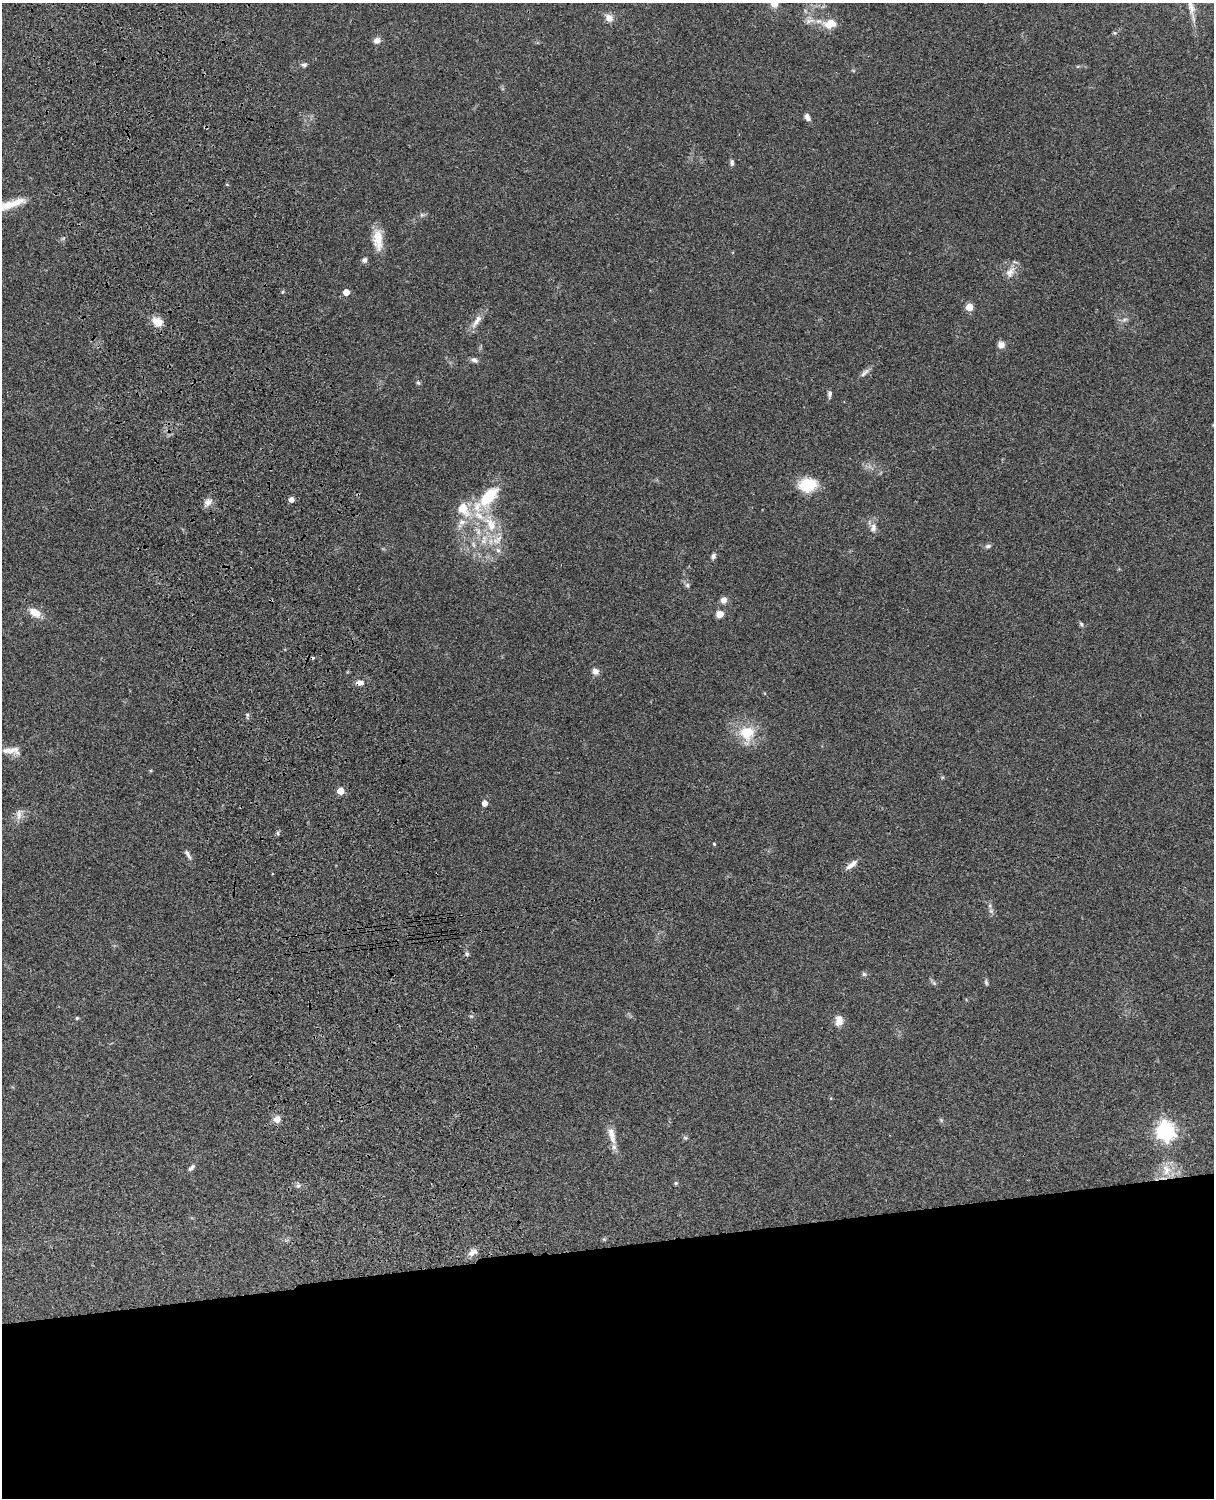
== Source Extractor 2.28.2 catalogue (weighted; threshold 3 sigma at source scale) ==
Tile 11 of 4 x 3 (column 3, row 3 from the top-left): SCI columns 2545-3756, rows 277-1772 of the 5087 x 4926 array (HDU 1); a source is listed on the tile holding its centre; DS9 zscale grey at full resolution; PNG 1216 x 1500 px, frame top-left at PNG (2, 3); no overlay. Shown black and unused: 17% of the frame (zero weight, under 3 of 4 exposures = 6% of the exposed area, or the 3 px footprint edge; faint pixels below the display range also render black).
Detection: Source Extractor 2.28.2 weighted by HDU 2 'WHT'; one run over the whole footprint, this tile lists its part. Background 0.099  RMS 0.0063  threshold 0.0285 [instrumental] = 3 sigma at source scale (4.5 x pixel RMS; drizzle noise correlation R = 1.50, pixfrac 1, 0.05/0.05 arcsec/px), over >= 5 px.
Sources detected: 71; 1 cosmic-ray / hot-pixel residue — not listed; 4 inside a brighter listed object's ellipse — not listed separately; the other 66 listed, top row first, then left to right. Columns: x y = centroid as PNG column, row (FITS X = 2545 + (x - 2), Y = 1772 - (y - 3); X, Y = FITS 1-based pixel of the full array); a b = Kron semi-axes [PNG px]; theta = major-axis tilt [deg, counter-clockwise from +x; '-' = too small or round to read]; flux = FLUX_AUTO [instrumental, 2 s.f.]
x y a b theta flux
609 18 12 9 -39 4
832 23 15 12 -15 7.2
1115 33 5 4 - 0.79
377 40 10 8 27 2.7
304 65 7 6 - 1.6
807 117 8 5 -63 3.1
732 162 10 5 -90 1.7
9 205 47 9 17 15
378 240 28 11 -87 11
365 260 7 6 - 1.9
1010 272 16 10 59 5.4
346 292 5 5 - 7.3
969 307 5 5 - 14
1124 319 8 4 19 1.4
477 321 24 7 56 5.4
157 322 14 10 -23 6.7
1001 345 8 8 - 3.6
474 360 9 6 -20 2
865 372 17 5 43 2.6
418 383 6 5 - 1
829 394 10 5 87 1.7
808 485 15 11 3 24
489 496 34 16 49 28
291 500 5 5 - 3.4
208 502 12 8 41 3.6
463 508 15 10 -63 13
462 522 11 8 12 4.2
491 524 25 14 -56 18
873 527 13 8 74 3.7
478 532 10 6 -69 3
483 541 11 8 50 5.3
988 546 9 5 10 1.5
498 550 7 6 - 1.9
713 556 8 6 68 1.6
687 585 7 6 - 1.5
724 600 7 6 - 3.7
35 612 15 9 -34 7.2
720 614 8 7 - 4.3
1081 624 6 5 - 1.1
595 671 8 8 - 3.2
360 683 10 6 0 3.4
247 715 6 4 73 0.93
747 733 22 18 80 18
9 751 21 8 -1 5.3
340 791 5 5 - 12
485 803 5 4 - 5.2
19 814 17 7 84 3.8
278 833 6 4 -89 1
714 844 4 3 - 0.7
188 854 16 5 -62 2.1
851 865 17 6 38 3.9
467 954 6 6 - 1.2
864 974 6 6 - 1.2
986 982 8 5 -74 1.1
934 983 7 4 -71 1.1
77 1018 4 4 - 0.86
839 1021 11 8 -90 6.4
277 1119 7 7 - 4.9
1165 1131 7 7 - 280
612 1135 24 8 -75 7.2
685 1138 6 5 - 1.1
191 1168 11 5 45 1.7
1166 1170 17 11 -75 8.2
676 1183 5 5 - 0.82
298 1185 7 4 1 1.3
473 1252 12 8 38 3.8
Overlapping masked pixels (flux is a lower limit): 2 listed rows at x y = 489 496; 360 683
Isophote crosses this tile's border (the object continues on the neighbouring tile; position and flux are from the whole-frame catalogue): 1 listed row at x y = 9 205